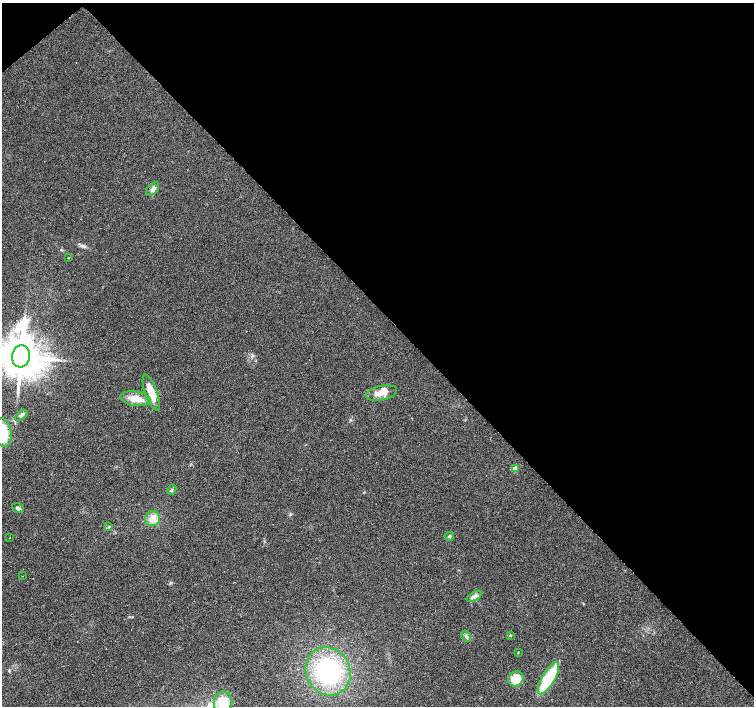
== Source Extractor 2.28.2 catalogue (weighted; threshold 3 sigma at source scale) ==
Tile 3 of 4 x 4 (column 3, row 1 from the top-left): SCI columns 3008-4510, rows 4368-5774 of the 6019 x 5987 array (HDU 1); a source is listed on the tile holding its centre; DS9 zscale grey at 2 x 2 block average (1 PNG px = mean of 2 x 2 image px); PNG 756 x 708 px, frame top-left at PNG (2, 3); each listed source drawn as its Kron ellipse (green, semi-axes under 4 px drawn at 4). Shown black and unused: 45% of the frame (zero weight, under 2 of 3 exposures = <1% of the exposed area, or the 3 px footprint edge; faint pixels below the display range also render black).
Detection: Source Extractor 2.28.2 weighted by HDU 2 'WHT'; one run over the whole footprint, this tile lists its part. Background 0.0274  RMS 0.0063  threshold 0.0286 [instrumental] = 3 sigma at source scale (4.5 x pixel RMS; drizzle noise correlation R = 1.50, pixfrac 1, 0.0396/0.0396 arcsec/px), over >= 5 px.
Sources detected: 25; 1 inside a brighter listed object's ellipse — not listed separately; the other 24 listed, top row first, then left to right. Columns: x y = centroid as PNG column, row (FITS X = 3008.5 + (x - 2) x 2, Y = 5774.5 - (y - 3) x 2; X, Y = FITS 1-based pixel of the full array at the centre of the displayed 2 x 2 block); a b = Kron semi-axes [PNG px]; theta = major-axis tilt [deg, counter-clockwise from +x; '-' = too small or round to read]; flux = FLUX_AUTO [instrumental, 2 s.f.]
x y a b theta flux
153 189 8 4 47 5.4
68 258 2 2 - 0.68
21 356 11 9 82 5700
151 393 19 6 -71 30
381 393 15 7 12 14
135 399 15 7 -9 22
21 415 7 4 39 3.2
3 433 14 8 -81 43
515 469 3 2 - 23
172 490 5 3 - 2.6
18 508 6 4 -21 3.6
153 519 8 7 - 16
109 527 4 3 - 1.4
449 536 5 4 - 2.1
10 538 2 2 - 1.8
23 576 2 2 - 0.71
474 596 8 4 30 7.6
510 635 3 3 - 1.2
466 636 6 5 - 3.8
518 652 3 2 - 0.81
328 671 25 22 -62 170
548 678 18 6 59 85
516 679 8 7 - 25
223 702 11 9 89 30
Isophote crosses this tile's border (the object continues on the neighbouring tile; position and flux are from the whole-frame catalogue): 3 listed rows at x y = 21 356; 3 433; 223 702
Diffuse or blended objects may show on this block-average render without a row.